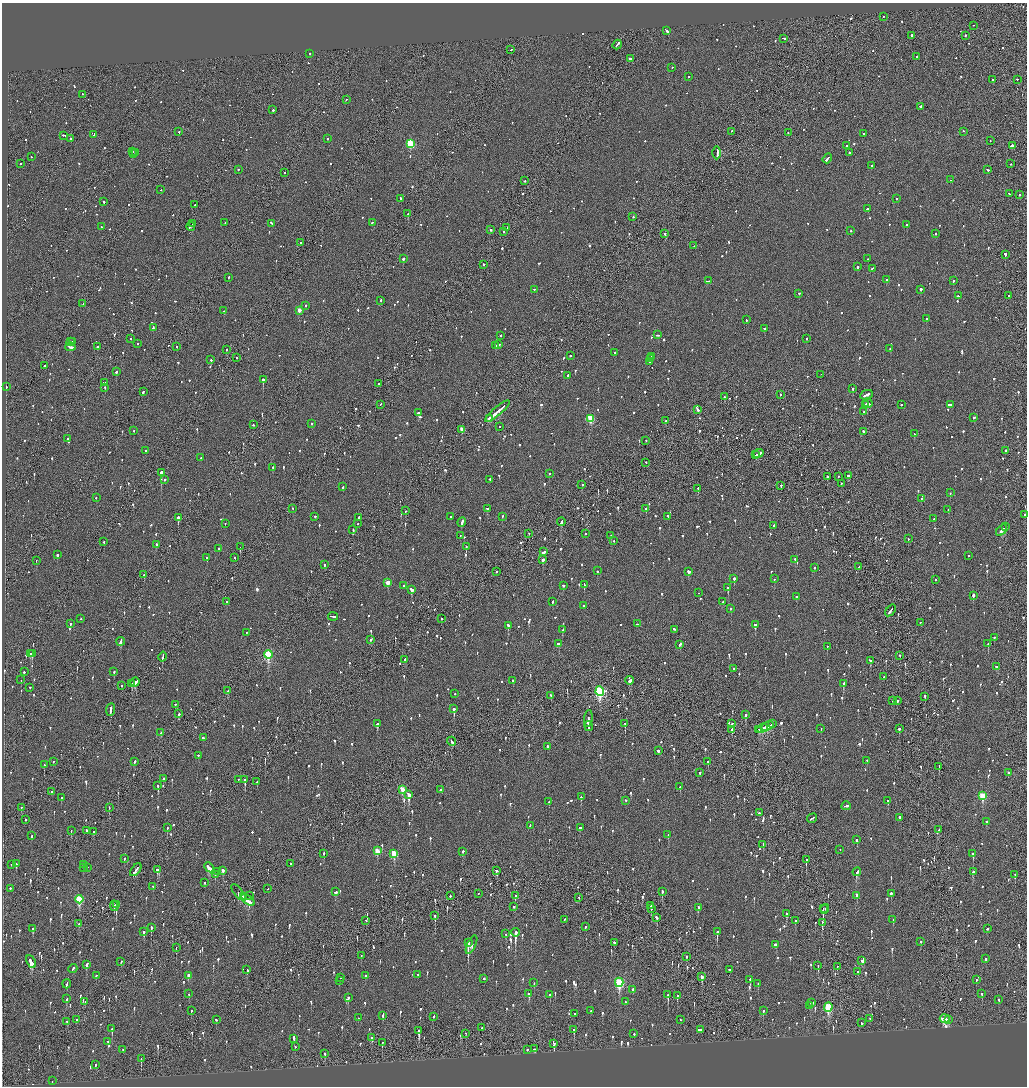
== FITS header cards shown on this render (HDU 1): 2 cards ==
NAXIS1  =                 2049
NAXIS2  =                 2168

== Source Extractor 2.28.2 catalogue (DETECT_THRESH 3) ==
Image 2049 x 2168 px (HDU 1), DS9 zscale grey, zoomed out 1/2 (1 PNG px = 2 x 2 image px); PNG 1029 x 1088 px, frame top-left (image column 1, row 2168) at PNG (2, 3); each listed source drawn as its Kron ellipse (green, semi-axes under 4 px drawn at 4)
Background -0.0898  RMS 0.067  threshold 0.202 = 3 sigma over >= 5 px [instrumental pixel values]
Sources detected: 1596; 57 cannot appear on this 1/2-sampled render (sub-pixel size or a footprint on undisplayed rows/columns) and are neither listed nor drawn; of the other 1539, the 500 brightest by FLUX_AUTO listed and drawn (1039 fainter detections omitted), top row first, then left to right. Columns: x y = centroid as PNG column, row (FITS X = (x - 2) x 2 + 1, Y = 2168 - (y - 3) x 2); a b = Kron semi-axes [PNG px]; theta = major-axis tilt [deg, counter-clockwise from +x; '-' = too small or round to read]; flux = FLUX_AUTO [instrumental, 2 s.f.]
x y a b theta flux
883 17 2 2 - 60
973 26 2 1 - 62
666 31 4 2 - 150
912 36 2 2 - 890
965 36 2 2 - 87
784 39 3 1 - 120
617 45 5 2 - 290
511 50 2 2 - 150
310 54 2 2 - 90
917 57 2 2 - 91
630 59 3 2 - 120
672 68 2 2 - 91
689 77 2 2 - 75
993 80 2 2 - 200
1017 80 2 2 - 100
83 95 2 2 - 120
346 100 2 2 - 270
921 107 3 2 - 180
273 110 2 2 - 150
179 132 2 1 - 250
731 132 2 1 - 110
964 132 2 2 - 72
788 133 2 2 - 59
864 134 3 2 - 130
94 135 3 2 - 350
64 136 3 2 - 150
71 139 2 1 - 140
327 139 2 2 - 120
990 141 2 2 - 78
410 144 3 3 - 900
846 146 2 2 - 260
1012 146 2 2 - 500
133 152 2 2 - 75
135 153 2 2 - 150
717 153 6 1 90 18000
849 153 2 2 - 200
133 154 2 1 - 140
31 157 2 2 - 61
827 159 5 2 - 160
21 164 2 2 - 130
1010 164 2 2 - 73
872 166 2 2 - 74
238 170 2 2 - 61
987 170 3 2 - 74
285 173 2 2 - 68
951 180 4 2 - 100
525 181 2 1 - 140
160 190 2 2 - 74
1009 194 2 2 - 61
1020 195 2 2 - 82
400 199 2 2 - 84
896 199 2 2 - 200
104 202 2 2 - 120
195 205 3 1 - 91
868 209 3 2 - 190
408 214 2 2 - 820
633 217 2 2 - 100
225 223 2 2 - 170
372 223 2 2 - 65
193 224 2 2 - 530
272 224 2 2 - 340
907 225 2 2 - 88
101 227 2 2 - 64
191 227 4 2 - 250
507 228 2 1 - 120
491 230 2 1 - 210
851 231 2 2 - 62
504 232 3 2 - 78
665 234 2 2 - 81
935 234 2 2 - 130
300 243 2 2 - 61
694 246 2 2 - 59
1005 255 3 2 - 190
403 259 2 2 - 180
868 259 2 2 - 72
483 265 2 2 - 670
857 267 2 2 - 280
872 269 2 2 - 92
229 278 2 2 - 91
887 280 2 2 - 180
708 281 4 2 - 170
953 281 2 2 - 140
534 290 2 1 - 130
921 290 2 2 - 260
799 294 2 2 - 67
958 296 2 2 - 100
1009 296 2 2 - 78
381 301 2 2 - 120
83 304 2 1 - 64
306 306 2 2 - 91
224 311 2 2 - 95
299 311 3 2 - 120
926 319 2 2 - 100
746 320 2 2 - 68
153 328 3 2 - 170
764 329 2 2 - 110
658 335 4 2 - 150
501 336 2 2 - 65
131 339 2 2 - 81
806 339 2 2 - 84
70 342 2 2 - 110
72 342 2 2 - 100
137 344 2 2 - 110
498 345 3 2 - 150
496 346 3 2 - 120
70 347 5 2 - 220
97 347 2 2 - 210
176 347 2 1 - 110
890 349 2 2 - 86
226 350 2 2 - 90
614 353 2 2 - 67
570 356 2 2 - 72
652 357 3 2 - 220
236 358 2 1 - 63
651 359 2 2 - 160
211 360 2 2 - 120
650 362 3 2 - 130
45 366 2 2 - 80
116 372 2 2 - 410
821 375 2 1 - 150
567 376 3 2 - 87
263 380 2 2 - 1700
104 383 3 2 - 120
379 384 2 1 - 69
6 387 2 2 - 69
105 388 2 2 - 74
853 389 2 2 - 160
143 392 3 2 - 130
781 395 2 2 - 74
866 395 7 2 23 310
724 397 2 2 - 120
868 404 4 2 - 580
380 405 2 2 - 66
865 405 2 2 - 130
901 405 2 2 - 81
951 405 2 2 - 64
697 410 3 2 - 110
497 412 16 2 40 770
864 412 2 2 - 65
418 413 2 2 - 310
974 418 2 2 - 870
489 419 3 2 - 490
590 419 3 3 - 560
666 421 2 2 - 130
311 424 3 2 - 88
253 425 2 2 - 81
499 427 2 2 - 71
462 430 3 2 - 210
134 431 2 2 - 61
863 432 3 2 - 220
914 434 2 2 - 70
68 439 2 2 - 77
646 441 2 2 - 120
146 451 2 2 - 73
1005 451 2 2 - 60
759 454 5 2 - 300
755 455 2 1 - 100
201 458 2 2 - 62
646 463 2 2 - 94
273 468 2 2 - 110
161 473 3 2 - 4100
549 474 2 2 - 86
849 476 3 2 - 120
828 477 2 1 - 81
838 477 2 2 - 71
165 480 2 2 - 210
490 480 2 2 - 78
841 484 2 2 - 100
582 485 2 2 - 84
781 486 2 2 - 110
343 487 3 2 - 100
698 489 2 2 - 120
950 493 2 2 - 61
96 498 2 2 - 73
921 499 2 2 - 66
293 509 2 2 - 71
487 509 3 2 - 160
646 509 2 2 - 110
948 510 2 2 - 530
405 511 2 1 - 62
1025 515 2 2 - 96
315 517 2 2 - 120
450 517 2 2 - 60
502 517 2 2 - 66
668 517 3 2 - 130
178 518 2 2 - 1200
359 518 3 2 - 210
934 519 2 2 - 120
561 522 4 2 - 170
462 523 5 2 - 270
225 524 2 1 - 69
358 524 2 2 - 60
773 526 2 2 - 86
1006 527 2 2 - 130
353 530 2 2 - 96
1002 531 7 2 45 340
529 534 2 1 - 100
585 534 2 2 - 69
460 536 2 2 - 65
611 536 2 2 - 120
908 539 2 1 - 66
613 541 2 2 - 74
104 542 2 2 - 71
156 545 2 2 - 170
240 547 2 1 - 170
466 547 2 2 - 120
219 549 2 2 - 65
543 552 3 2 - 96
57 555 2 2 - 210
969 556 2 2 - 110
207 558 3 2 - 140
235 558 2 2 - 83
543 560 3 2 - 170
795 560 2 2 - 69
36 561 2 1 - 76
324 565 2 2 - 100
859 567 2 1 - 78
814 568 2 2 - 87
597 571 2 2 - 70
496 572 2 1 - 63
688 572 3 2 - 150
144 575 2 2 - 180
734 579 2 2 - 310
774 579 2 1 - 99
935 580 2 2 - 63
388 583 3 3 - 200
584 585 3 2 - 120
404 586 2 2 - 69
563 586 2 2 - 71
728 588 2 2 - 330
411 590 3 2 - 200
698 593 2 2 - 59
973 596 2 2 - 450
796 597 3 2 - 93
226 602 2 2 - 130
552 602 3 2 - 65
723 602 2 2 - 84
583 606 2 2 - 67
731 609 2 2 - 92
890 611 6 2 53 210
333 617 5 2 - 230
81 619 2 2 - 91
441 619 2 2 - 110
920 623 2 2 - 62
70 624 2 2 - 120
637 624 2 2 - 61
755 625 2 2 - 450
508 626 3 2 - 300
562 630 3 2 - 100
674 630 2 2 - 120
246 633 2 2 - 61
994 638 2 2 - 94
371 640 3 2 - 110
121 642 4 2 - 330
559 644 2 2 - 180
988 644 2 2 - 150
680 645 3 2 - 110
827 647 2 2 - 68
30 654 2 2 - 140
32 654 3 2 - 150
268 655 4 3 - 1200
900 656 2 2 - 59
162 657 5 2 - 200
405 660 4 2 - 140
870 661 3 2 - 160
997 667 3 2 - 74
733 669 2 2 - 78
24 672 2 2 - 95
114 672 2 2 - 91
884 677 2 1 - 140
21 680 2 1 - 72
513 681 2 2 - 150
630 681 4 2 - 210
135 682 5 2 - 250
132 684 3 2 - 140
844 684 4 2 - 260
121 686 2 2 - 84
30 688 2 2 - 110
228 691 2 2 - 65
600 692 4 3 - 1700
455 694 2 2 - 71
551 696 2 2 - 78
925 697 3 2 - 140
893 701 2 2 - 140
897 701 3 2 - 64
175 705 2 2 - 75
454 709 3 2 - 920
110 710 6 2 82 320
179 714 2 2 - 220
746 715 3 2 - 690
588 719 8 2 82 490
377 724 3 2 - 190
625 724 2 2 - 630
732 724 2 2 - 130
772 724 3 1 - 100
588 727 5 2 - 240
767 727 7 3 26 380
762 729 6 2 20 280
821 729 2 2 - 81
899 729 2 2 - 220
732 730 2 2 - 96
758 730 3 2 - 120
161 733 2 2 - 61
203 738 2 2 - 87
452 742 5 2 - 110
547 747 3 2 - 210
658 751 2 2 - 470
198 756 2 2 - 160
867 761 2 2 - 59
53 762 2 2 - 67
135 762 2 2 - 470
708 762 2 2 - 93
44 765 2 2 - 77
939 767 3 2 - 80
699 773 2 2 - 80
1008 773 2 2 - 140
164 779 2 2 - 98
238 780 2 2 - 66
244 780 3 2 - 140
257 782 2 2 - 88
158 786 3 2 - 260
680 787 2 2 - 87
402 790 4 3 - 330
440 790 2 2 - 73
52 792 2 2 - 71
409 795 3 2 - 1400
982 796 4 3 - 550
581 797 3 2 - 140
61 798 2 2 - 99
626 801 2 2 - 76
888 801 2 2 - 140
549 802 2 2 - 110
846 806 4 2 - 200
21 808 2 1 - 60
109 808 2 1 - 61
759 813 2 2 - 220
899 818 2 2 - 460
812 819 5 2 - 160
25 820 2 1 - 280
986 822 2 2 - 200
530 826 3 2 - 77
167 828 2 2 - 75
580 828 2 2 - 77
939 830 3 1 - 100
71 831 2 2 - 68
86 831 2 2 - 180
94 832 2 2 - 61
668 835 2 2 - 71
32 836 3 2 - 61
857 840 2 2 - 290
763 845 2 1 - 93
840 850 2 1 - 72
377 851 3 3 - 300
463 852 2 2 - 240
324 854 2 2 - 140
394 854 4 3 - 390
973 854 3 2 - 98
124 859 2 2 - 75
806 860 3 2 - 130
16 864 3 2 - 95
291 864 2 1 - 97
11 865 2 1 - 77
83 865 2 2 - 150
83 868 2 2 - 88
87 868 2 2 - 84
209 868 5 2 - 290
136 870 7 2 52 380
158 870 3 2 - 320
223 871 3 2 - 220
496 871 2 2 - 120
217 872 2 2 - 74
857 872 4 2 - 260
973 872 3 3 - 63
215 875 2 1 - 65
1015 875 3 1 - 99
204 883 2 2 - 140
153 887 2 2 - 62
10 889 2 2 - 79
268 889 2 2 - 310
336 892 3 2 - 150
662 892 3 2 - 180
239 893 10 2 -51 240
478 894 2 1 - 84
891 894 2 2 - 180
250 896 2 2 - 180
450 896 2 2 - 200
515 896 2 2 - 240
857 896 3 3 - 97
244 897 3 2 - 130
579 898 2 1 - 67
79 900 4 3 - 870
248 901 8 2 -39 470
116 905 2 2 - 3800
114 906 5 2 - 450
650 906 2 2 - 120
514 907 2 2 - 86
698 908 2 2 - 170
651 909 2 1 - 91
823 909 2 1 - 270
825 909 5 2 - 62
786 914 2 2 - 170
435 916 3 2 - 480
657 918 3 2 - 150
564 920 2 2 - 70
893 920 2 2 - 63
366 921 2 1 - 71
795 921 2 2 - 62
822 923 2 1 - 130
79 924 3 2 - 140
586 927 2 2 - 62
151 928 3 2 - 200
33 929 3 2 - 150
987 929 3 2 - 99
144 932 3 2 - 600
717 932 3 2 - 310
515 933 4 2 - 1200
506 934 3 2 - 66
921 942 2 2 - 94
468 943 2 2 - 1900
614 943 3 2 - 80
472 945 10 2 64 200
776 945 3 2 - 200
176 948 2 1 - 60
361 956 2 1 - 72
687 957 2 2 - 100
985 959 2 2 - 75
862 961 3 2 - 150
31 962 7 2 -66 470
121 962 2 2 - 60
86 965 4 2 - 110
818 966 2 1 - 110
837 967 3 2 - 180
73 969 5 2 - 190
247 970 2 2 - 230
729 970 2 2 - 73
858 972 3 2 - 79
418 975 2 2 - 67
96 976 2 2 - 66
189 976 4 3 - 91
365 976 2 2 - 180
702 977 3 2 - 410
340 978 2 2 - 76
484 979 2 2 - 72
750 980 2 2 - 290
976 980 2 2 - 61
339 981 2 2 - 200
534 983 2 2 - 89
619 983 5 3 - 1100
67 984 4 2 - 150
758 984 2 2 - 80
632 990 2 2 - 110
189 994 2 2 - 68
529 994 2 2 - 380
982 994 2 2 - 110
550 995 2 2 - 160
668 995 3 2 - 250
677 996 3 2 - 77
348 998 2 2 - 230
67 999 3 2 - 100
999 1000 2 2 - 80
85 1002 2 2 - 64
625 1002 2 2 - 63
812 1003 3 2 - 150
810 1006 2 2 - 91
828 1007 5 3 - 760
191 1011 2 2 - 69
591 1011 2 2 - 70
763 1011 2 2 - 82
575 1014 2 1 - 160
383 1016 3 2 - 82
434 1017 3 2 - 79
358 1018 2 2 - 73
870 1019 2 2 - 75
945 1019 5 2 - 530
77 1020 2 2 - 96
216 1020 2 2 - 68
680 1020 2 2 - 140
948 1020 3 2 - 150
67 1022 2 2 - 61
861 1023 3 2 - 92
482 1028 2 1 - 380
112 1029 3 2 - 130
574 1030 2 2 - 360
700 1030 4 2 - 320
419 1031 4 2 - 490
466 1034 3 1 - 280
634 1034 2 2 - 210
372 1038 3 2 - 110
294 1039 3 2 - 220
108 1042 2 2 - 59
382 1043 3 2 - 61
554 1044 4 2 - 160
295 1047 2 2 - 61
535 1049 4 2 - 95
123 1050 2 1 - 77
527 1050 2 2 - 79
325 1054 3 1 - 340
141 1059 2 1 - 70
95 1065 2 2 - 87
52 1081 2 2 - 140
At the frame edge (FLAGS 8, measured only in part): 1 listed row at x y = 1025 515
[1039 fainter detections neither listed nor drawn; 57 sub-pixel or undisplayed-footprint detections neither listed nor drawn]